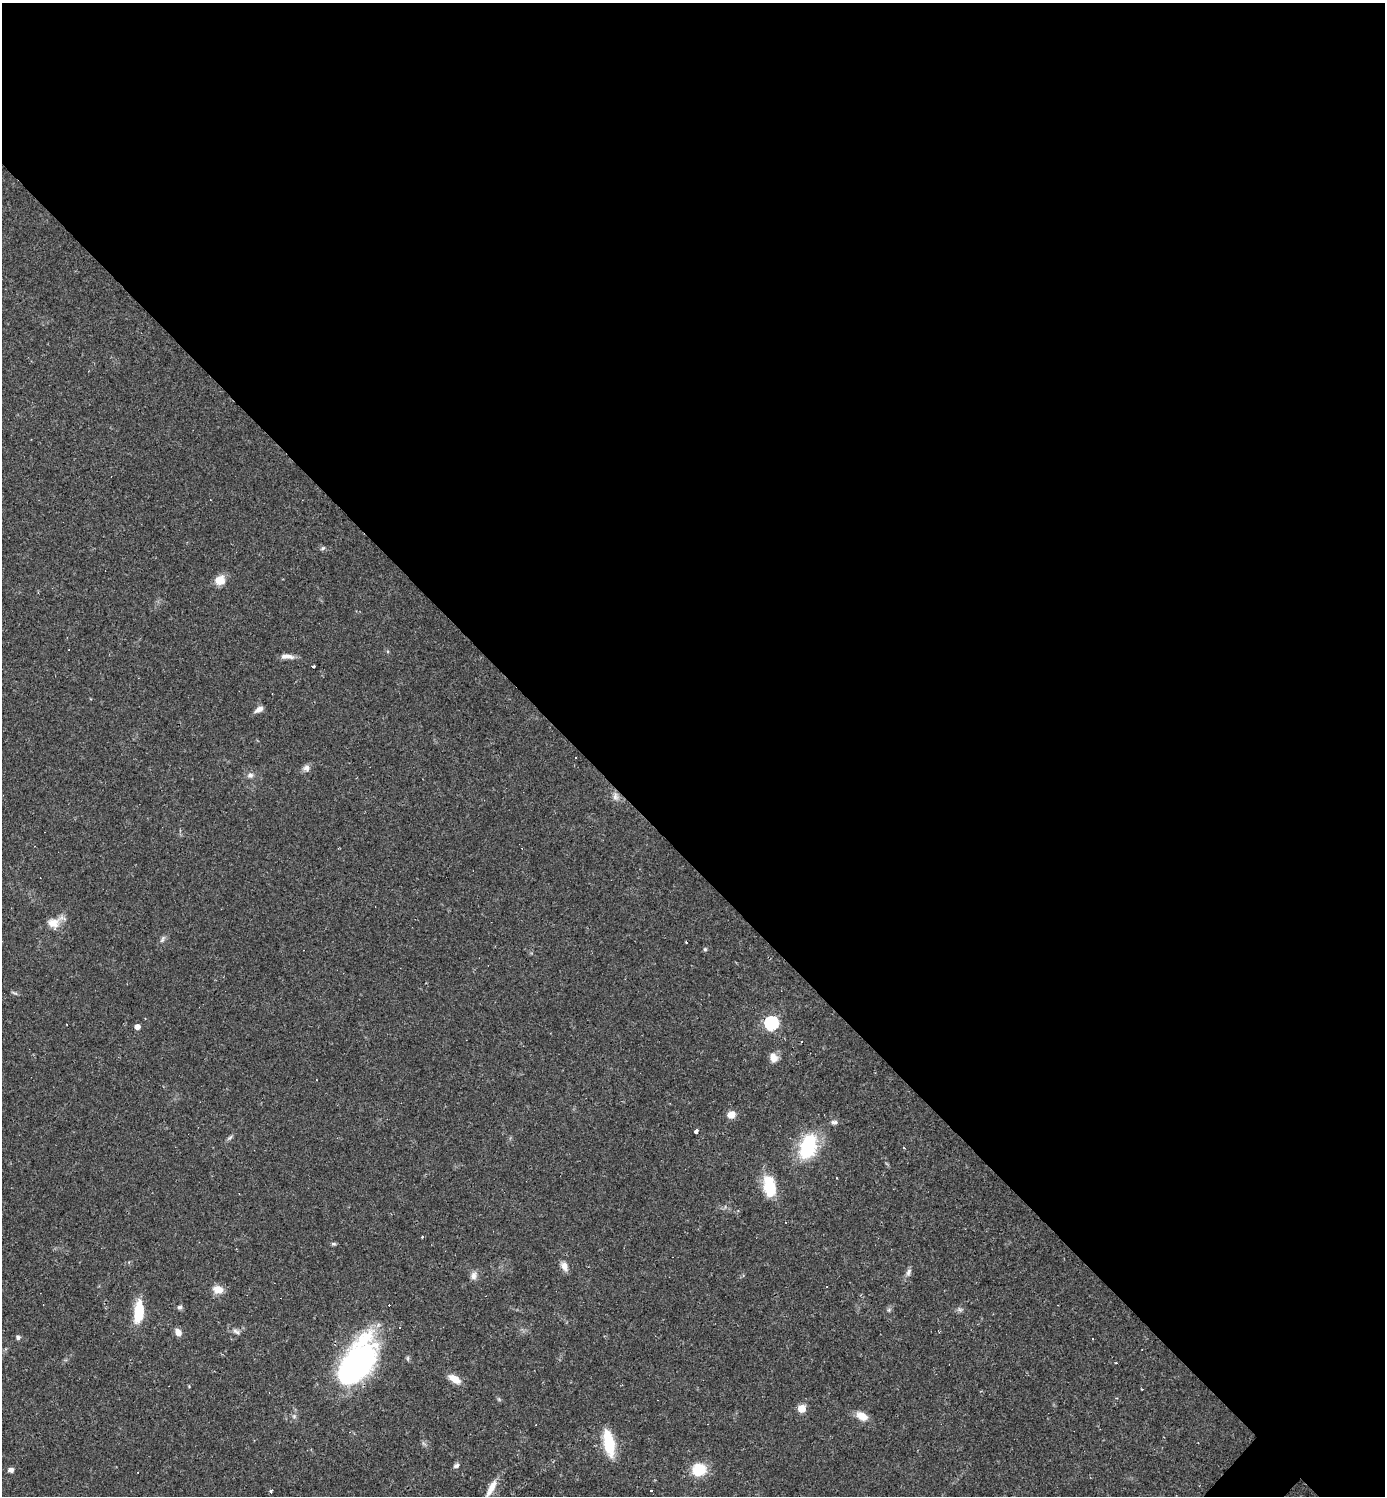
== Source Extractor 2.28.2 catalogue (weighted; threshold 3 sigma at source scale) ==
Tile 3 of 4 x 4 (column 3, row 1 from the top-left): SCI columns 3059-4441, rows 4481-5974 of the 5975 x 5974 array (HDU 1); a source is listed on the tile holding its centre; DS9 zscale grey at full resolution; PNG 1387 x 1498 px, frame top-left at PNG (2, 3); no overlay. Shown black and unused: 58% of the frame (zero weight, under 2 of 3 exposures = <1% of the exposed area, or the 3 px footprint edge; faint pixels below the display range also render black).
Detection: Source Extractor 2.28.2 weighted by HDU 2 'WHT'; one run over the whole footprint, this tile lists its part. Background 0.0384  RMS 0.0049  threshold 0.0222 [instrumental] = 3 sigma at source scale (4.5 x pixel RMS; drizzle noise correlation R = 1.50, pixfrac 1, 0.05/0.05 arcsec/px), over >= 5 px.
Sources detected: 57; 2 inside a brighter object's white glare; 8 cosmic-ray / hot-pixel residue — not listed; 1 inside a brighter listed object's ellipse — not listed separately; the other 46 listed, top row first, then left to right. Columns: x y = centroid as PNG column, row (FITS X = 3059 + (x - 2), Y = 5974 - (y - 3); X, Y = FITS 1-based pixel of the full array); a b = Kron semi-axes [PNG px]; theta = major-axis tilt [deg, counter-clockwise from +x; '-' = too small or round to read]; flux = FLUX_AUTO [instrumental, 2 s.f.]
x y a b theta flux
323 548 7 4 36 0.83
220 580 13 11 27 5.1
287 656 17 6 -1 3.1
313 666 3 3 - 2.4
259 709 10 5 34 2.9
306 768 9 9 - 2.1
250 775 8 7 - 1.8
615 797 12 7 -88 2.4
53 923 21 13 24 6.4
162 939 12 5 59 1.3
705 949 5 5 - 0.71
15 993 9 3 -22 0.81
771 1023 6 6 - 93
66 1024 3 2 - 0.34
137 1027 4 4 - 3.9
773 1057 12 9 -69 3.9
731 1115 10 8 23 3.8
834 1122 8 6 1 1.4
696 1131 4 3 - 4.4
229 1138 10 4 40 1.1
808 1147 26 16 71 35
769 1186 25 13 -80 17
422 1237 4 3 - 0.4
334 1244 8 4 0 0.76
564 1266 12 8 -61 3
908 1272 11 6 69 1.8
474 1276 11 9 75 2.5
218 1289 11 8 -13 5.5
180 1307 6 6 - 1.1
889 1310 6 4 -72 0.76
960 1310 7 4 -1 1
139 1313 23 12 87 14
399 1327 3 2 - 0.7
236 1331 11 6 -32 1.7
178 1332 9 7 -52 3.2
18 1337 5 5 - 1.4
360 1362 40 32 49 94
454 1379 14 7 -32 6.3
802 1409 5 5 - 14
862 1416 15 9 -25 5.5
609 1443 27 10 -79 19
456 1466 8 5 26 1.3
699 1469 14 12 15 15
11 1470 6 5 - 1.8
491 1488 25 7 61 5.8
271 1491 4 3 - 1.6
Overlapping masked pixels (flux is a lower limit): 1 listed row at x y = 360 1362
Isophote crosses this tile's border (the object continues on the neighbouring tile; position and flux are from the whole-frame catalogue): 1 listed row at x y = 491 1488